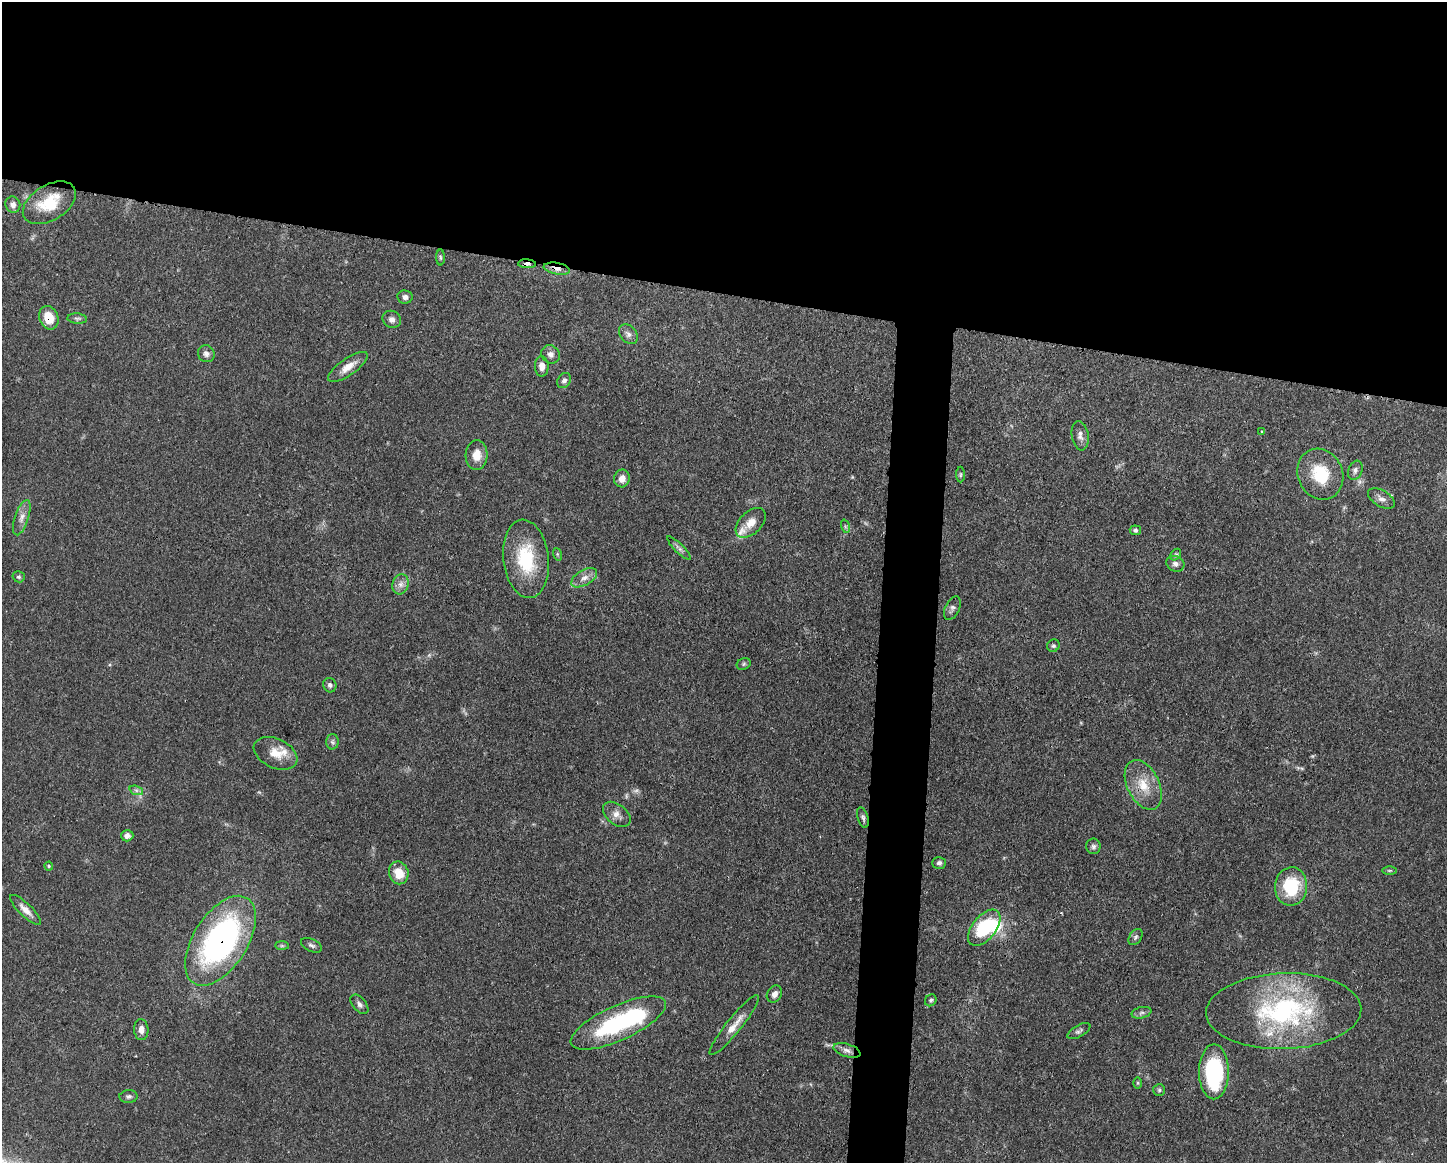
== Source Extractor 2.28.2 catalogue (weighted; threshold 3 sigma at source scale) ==
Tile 2 of 3 x 4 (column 2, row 1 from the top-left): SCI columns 1557-3001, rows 3490-4650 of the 4670 x 4657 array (HDU 1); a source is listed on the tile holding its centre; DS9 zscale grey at full resolution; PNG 1449 x 1165 px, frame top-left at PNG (2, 2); each listed source drawn as its Kron ellipse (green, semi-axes under 4 px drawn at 4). Shown black and unused: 28% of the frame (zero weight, under 3 of 4 exposures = <1% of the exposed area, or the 3 px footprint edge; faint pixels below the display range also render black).
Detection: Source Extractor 2.28.2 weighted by HDU 2 'WHT'; one run over the whole footprint, this tile lists its part. Background 0.0551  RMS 0.0033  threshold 0.0148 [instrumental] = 3 sigma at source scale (4.5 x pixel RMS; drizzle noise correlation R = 1.50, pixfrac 1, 0.05/0.05 arcsec/px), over >= 5 px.
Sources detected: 78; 1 too faint to see at this stretch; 1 inside a brighter object's white glare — neither listed nor drawn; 4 inside a brighter listed object's ellipse — not listed separately; the other 72 listed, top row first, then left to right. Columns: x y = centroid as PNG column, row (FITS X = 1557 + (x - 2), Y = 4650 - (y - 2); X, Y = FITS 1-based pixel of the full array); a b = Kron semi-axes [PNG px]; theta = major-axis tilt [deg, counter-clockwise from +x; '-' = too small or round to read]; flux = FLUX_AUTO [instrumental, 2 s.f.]
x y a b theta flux
49 203 29 17 31 12
13 205 8 7 - 1.7
440 257 8 4 -89 0.51
527 264 9 4 -3 0.98
557 269 13 5 -11 2
405 297 7 6 - 1.3
49 318 12 9 -68 6.3
77 319 10 5 -5 0.84
392 319 9 8 - 1.6
628 334 11 8 -50 1.5
206 354 9 8 - 1.4
551 354 10 8 -42 1.6
542 366 10 7 -89 2.4
348 367 23 8 35 3.8
564 381 8 6 55 1.1
1262 431 4 2 - 0.3
1080 436 15 8 -80 1.8
477 455 15 11 87 4.2
1355 470 10 7 69 1.3
1320 474 26 22 -65 13
961 475 8 4 89 0.47
622 478 9 8 - 2.5
1381 499 15 8 -32 1.9
22 518 18 7 72 2.4
751 523 18 11 44 3.9
845 526 7 4 -72 0.62
1135 530 5 5 - 0.73
679 548 16 4 -45 1.2
557 554 6 4 -72 0.47
1176 555 6 4 49 0.53
526 559 39 22 -83 19
1175 564 9 7 -26 1.4
19 577 6 5 - 0.64
584 578 14 7 30 2.3
401 584 10 8 72 1.9
952 608 12 7 64 1.3
1053 646 6 6 - 0.69
744 664 7 5 23 0.6
330 685 7 6 - 0.89
332 742 7 6 - 0.9
275 753 23 14 -25 5.7
1143 785 26 16 -64 8.3
136 790 7 4 -18 0.81
617 814 16 10 -39 2.5
863 818 10 5 -72 0.93
127 836 6 5 - 1.6
1093 846 8 7 - 1
939 863 7 6 - 0.92
49 866 4 4 - 0.33
1390 870 7 3 0 0.41
399 873 11 9 -72 5.8
1291 886 19 16 87 17
25 910 20 6 -44 2.6
984 928 21 12 51 20
1136 937 9 6 54 0.89
221 941 50 27 58 91
311 945 11 6 -25 1
282 946 7 4 -1 0.56
774 994 9 7 57 1.8
931 1000 6 5 - 0.63
359 1004 11 6 -50 1.3
1284 1011 78 38 2 58
1141 1013 10 5 14 0.95
618 1023 52 17 24 38
734 1025 38 7 51 4.4
141 1030 10 7 -86 1.8
1079 1031 13 6 29 0.97
847 1050 14 6 -17 1.8
1214 1072 27 15 90 34
1137 1083 6 4 -90 0.38
1159 1090 6 6 - 0.58
129 1096 9 6 3 1
Overlapping masked pixels (flux is a lower limit): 5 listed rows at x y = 527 264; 557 269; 49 318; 1143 785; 221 941